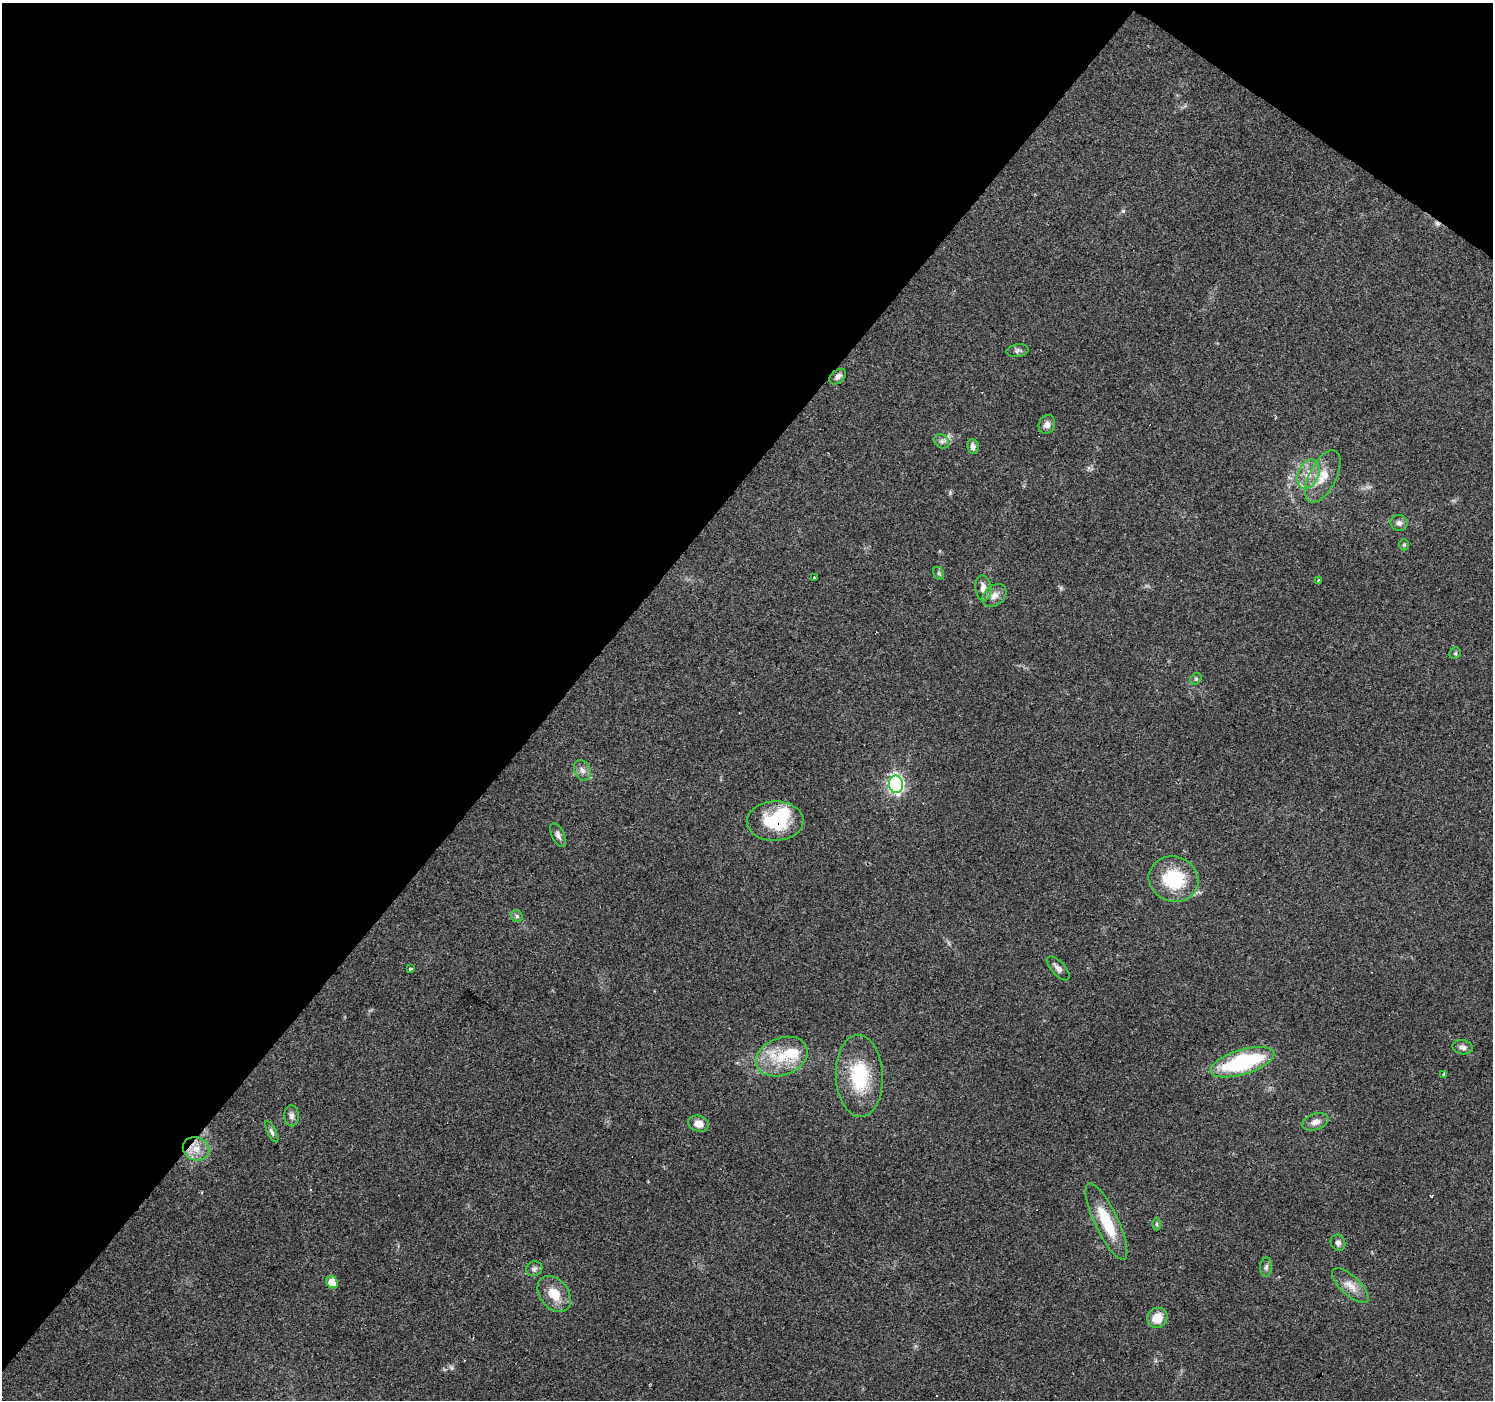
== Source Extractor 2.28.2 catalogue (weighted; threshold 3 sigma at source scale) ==
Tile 2 of 4 x 4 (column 2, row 1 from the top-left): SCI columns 1493-2983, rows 4368-5765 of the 5968 x 6005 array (HDU 1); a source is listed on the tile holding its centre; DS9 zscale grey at full resolution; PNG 1495 x 1402 px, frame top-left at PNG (2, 3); each listed source drawn as its Kron ellipse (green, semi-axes under 4 px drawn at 4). Shown black and unused: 40% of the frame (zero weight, under 3 of 4 exposures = <1% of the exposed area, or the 3 px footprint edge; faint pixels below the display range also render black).
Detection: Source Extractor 2.28.2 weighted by HDU 2 'WHT'; one run over the whole footprint, this tile lists its part. Background 0.0939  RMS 0.0067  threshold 0.0302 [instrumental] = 3 sigma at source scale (4.5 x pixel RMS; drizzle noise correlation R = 1.50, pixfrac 1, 0.0396/0.0396 arcsec/px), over >= 5 px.
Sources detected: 49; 1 inside a brighter object's white glare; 4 cosmic-ray / hot-pixel residue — neither listed nor drawn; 1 inside a brighter listed object's ellipse — not listed separately; the other 43 listed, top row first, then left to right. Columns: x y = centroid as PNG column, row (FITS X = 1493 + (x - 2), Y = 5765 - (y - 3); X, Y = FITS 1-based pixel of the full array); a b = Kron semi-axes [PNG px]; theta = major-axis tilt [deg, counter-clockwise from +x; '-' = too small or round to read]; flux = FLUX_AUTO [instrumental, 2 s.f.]
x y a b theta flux
1018 351 11 6 8 1.9
838 377 9 6 40 2.7
1047 424 9 8 - 3.7
942 441 8 6 -43 2.1
973 447 7 5 -82 2.7
1308 474 15 10 69 8.1
1323 476 28 13 63 14
1399 523 8 8 - 2.4
1404 545 5 4 - 1
939 573 7 5 -61 1.2
815 578 3 3 - 5.9
1318 580 3 2 - 1.1
983 588 12 8 -84 5
994 595 13 9 41 4.8
1455 653 6 5 - 1
1196 679 6 5 - 1.2
582 770 11 8 -65 3.4
896 784 9 7 -81 150
775 821 28 20 1 35
558 835 13 6 -66 2.7
1173 879 25 22 -20 36
517 916 6 5 - 1.3
1058 968 15 7 -48 3.4
411 969 4 3 - 1.1
1463 1047 10 7 -11 2.9
782 1056 27 18 21 24
1242 1062 33 12 17 73
1444 1074 3 3 - 6.5
859 1076 41 23 -88 38
291 1116 10 7 89 2.6
1315 1122 13 8 20 4.3
698 1124 10 8 -15 5.9
272 1132 12 4 -63 1.8
196 1149 13 11 -21 8.2
1106 1222 42 11 -65 26
1157 1224 6 4 90 0.99
1338 1243 8 7 - 2.3
1266 1267 9 6 88 1.9
534 1269 8 7 - 2.2
332 1282 6 5 - 11
1350 1285 23 9 -43 7.6
554 1294 20 14 -51 13
1157 1318 10 9 - 11
Overlapping masked pixels (flux is a lower limit): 2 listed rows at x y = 775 821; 1242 1062